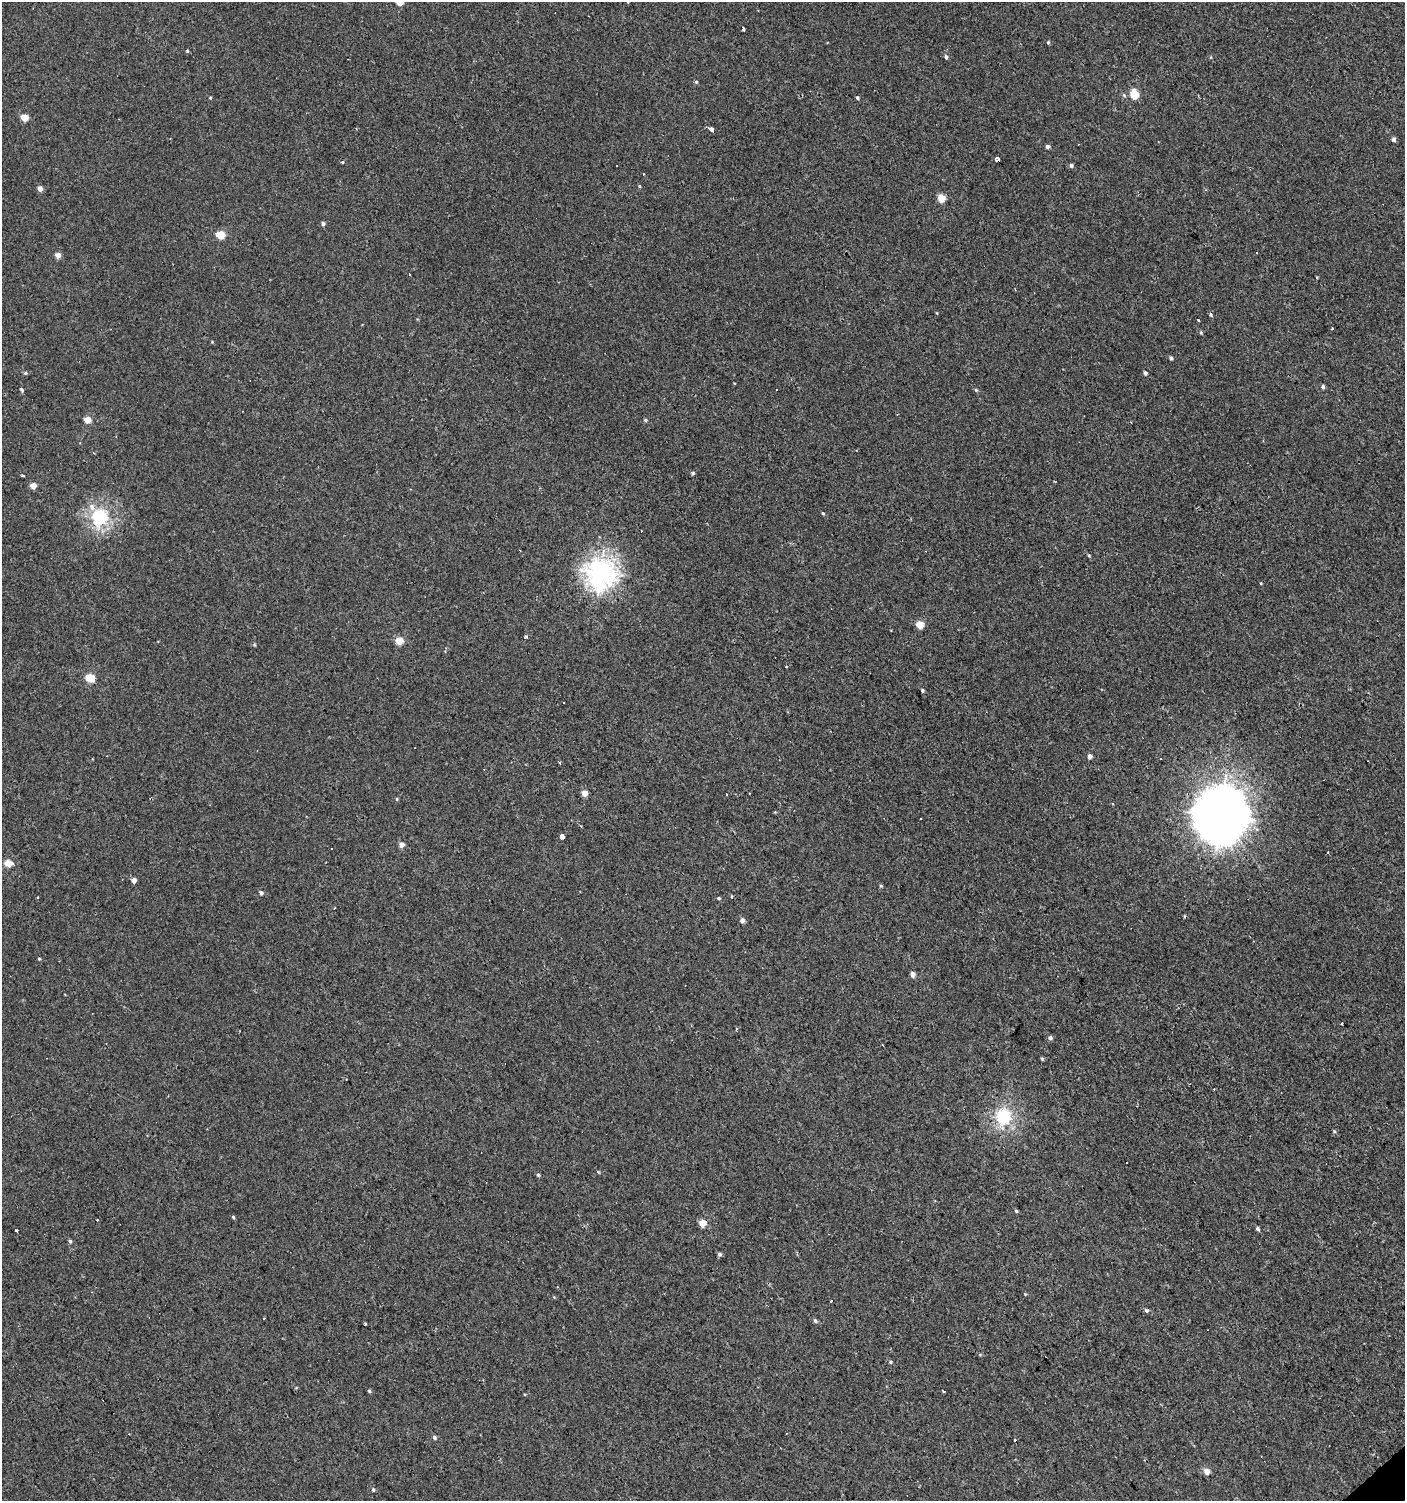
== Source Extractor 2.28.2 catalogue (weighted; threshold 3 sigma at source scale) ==
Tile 6 of 4 x 4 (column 2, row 2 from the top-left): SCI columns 1604-3006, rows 2998-4496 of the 5950 x 5995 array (HDU 1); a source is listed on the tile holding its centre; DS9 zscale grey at full resolution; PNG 1407 x 1503 px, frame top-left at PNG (2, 2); no overlay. Shown black and unused: <1% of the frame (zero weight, under 2 of 3 exposures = <1% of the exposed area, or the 3 px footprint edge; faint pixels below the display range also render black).
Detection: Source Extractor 2.28.2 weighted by HDU 2 'WHT'; one run over the whole footprint, this tile lists its part. Background 0.0013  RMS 0.0039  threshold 0.0174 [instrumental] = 3 sigma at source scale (4.5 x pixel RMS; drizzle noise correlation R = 1.50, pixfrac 1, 0.0396/0.0396 arcsec/px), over >= 5 px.
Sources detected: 120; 25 cosmic-ray / hot-pixel residue — not listed; the other 95 listed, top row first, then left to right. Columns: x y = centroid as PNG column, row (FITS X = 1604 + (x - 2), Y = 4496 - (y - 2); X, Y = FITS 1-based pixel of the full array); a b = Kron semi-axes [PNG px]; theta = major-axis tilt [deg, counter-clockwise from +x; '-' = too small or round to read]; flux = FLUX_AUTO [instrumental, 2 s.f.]
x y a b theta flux
400 2 5 4 - 5.1
743 29 3 3 - 2.9
1048 42 5 4 - 0.5
187 51 3 3 - 1.2
946 57 5 5 - 1
696 82 4 4 - 0.57
1124 95 6 5 - 0.67
1134 95 6 5 - 14
857 97 5 3 - 0.7
210 98 4 3 - 0.37
24 118 5 5 - 8.4
711 129 4 3 - 9.6
1393 139 4 4 - 1.4
1048 146 4 4 - 1.3
998 159 4 3 - 5.1
342 162 4 3 - 0.43
1071 165 5 4 - 1
639 186 4 4 - 0.39
40 189 5 4 - 2.3
941 198 5 5 - 10
323 224 4 4 - 1.1
220 235 5 5 - 14
1256 253 3 3 - 0.75
58 255 5 5 - 2.7
937 313 5 3 - 0.3
1211 314 6 4 -60 0.66
1198 320 3 3 - 1.4
1201 332 6 4 -63 0.56
1171 358 5 4 - 0.74
25 373 5 4 - 0.62
1145 373 5 4 - 0.91
1323 387 4 4 - 0.99
22 389 6 3 -47 0.67
776 389 3 3 - 0.83
976 390 5 5 - 0.53
87 420 4 4 - 6.3
645 420 5 4 - 0.64
693 473 4 4 - 0.88
23 476 3 3 - 2.8
33 486 4 4 - 4.3
823 513 5 3 - 0.5
100 517 7 6 - 94
641 531 3 2 - 0.61
1089 555 5 4 - 0.49
600 572 11 11 - 260
1261 583 3 3 - 0.39
920 624 5 5 - 9.8
526 637 4 3 - 0.47
399 641 5 4 - 9.8
254 645 5 4 - 0.42
90 678 5 5 - 15
922 690 4 3 - 0.72
563 703 3 3 - 0.94
1090 756 4 4 - 2.5
585 793 4 4 - 4.9
727 795 3 3 - 1.1
397 799 4 4 - 0.44
1220 815 18 17 - 1900
562 836 4 3 - 14
402 845 4 4 - 3.5
8 863 6 5 - 8.6
134 880 4 4 - 2.6
881 886 5 4 - 0.51
261 893 5 4 - 1.1
37 897 3 3 - 0.86
731 897 3 3 - 2.3
719 898 4 4 - 0.54
742 920 5 4 - 2
39 959 4 3 - 0.44
912 974 4 4 - 2.8
1341 1023 3 3 - 0.92
736 1029 3 3 - 1.1
1050 1037 6 4 30 1
1042 1059 5 3 - 0.53
1003 1117 7 6 - 84
1334 1132 5 3 - 0.42
598 1172 5 4 - 0.37
538 1175 5 5 - 0.63
1016 1211 5 4 - 0.53
233 1217 5 4 - 0.49
702 1223 5 4 - 7.3
1258 1229 5 4 - 0.93
16 1231 3 3 - 5
70 1241 5 4 - 0.84
719 1254 5 5 - 0.95
1025 1294 4 4 - 0.36
1147 1311 3 3 - 1.9
815 1321 6 5 - 0.83
365 1324 3 3 - 1.2
890 1362 5 4 - 0.63
369 1391 4 4 - 0.62
434 1437 5 4 - 1
1015 1440 3 3 - 2.5
1206 1471 5 5 - 3.9
373 1489 5 5 - 0.74
Overlapping masked pixels (flux is a lower limit): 3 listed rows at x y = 998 159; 1220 815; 702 1223
Isophote crosses this tile's border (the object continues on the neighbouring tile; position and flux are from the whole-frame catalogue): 1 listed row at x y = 400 2